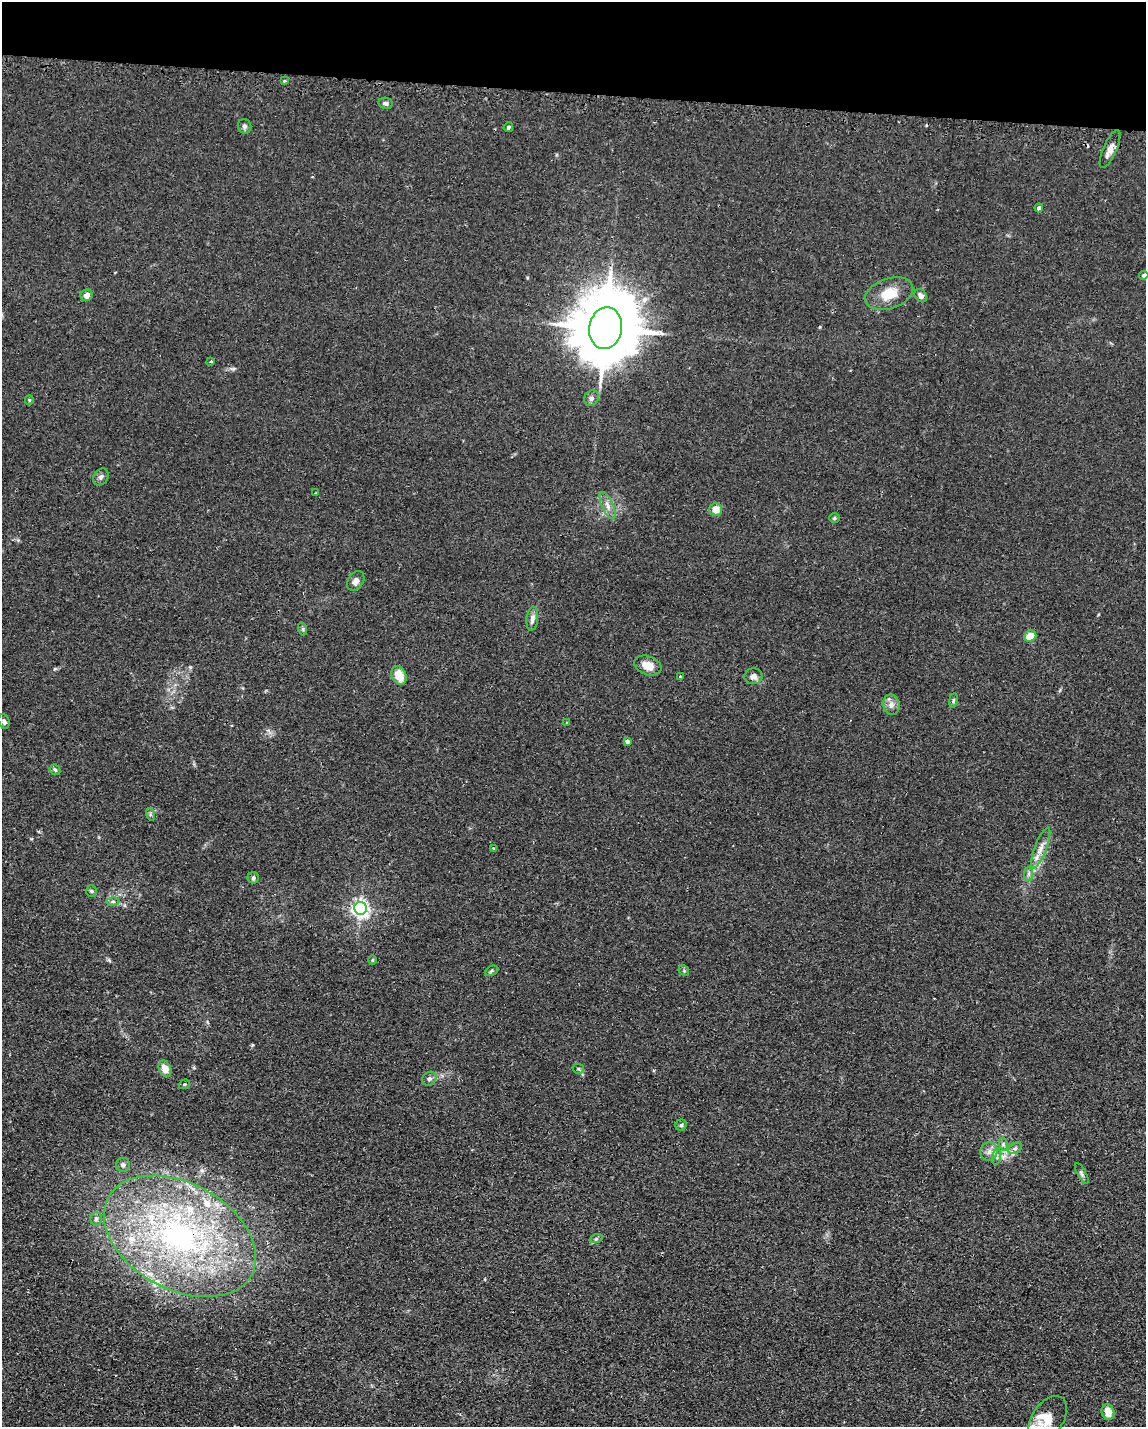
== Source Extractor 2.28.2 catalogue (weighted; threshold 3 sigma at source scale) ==
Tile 2 of 4 x 3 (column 2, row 1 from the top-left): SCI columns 1336-2479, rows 3188-4612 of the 4785 x 4757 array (HDU 1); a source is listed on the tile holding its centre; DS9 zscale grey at full resolution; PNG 1148 x 1429 px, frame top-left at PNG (2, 2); each listed source drawn as its Kron ellipse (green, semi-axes under 4 px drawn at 4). Shown black and unused: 6% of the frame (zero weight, under 2 of 3 exposures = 3% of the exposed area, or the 3 px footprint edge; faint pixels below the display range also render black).
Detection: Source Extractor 2.28.2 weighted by HDU 2 'WHT'; one run over the whole footprint, this tile lists its part. Background 0.0399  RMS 0.0053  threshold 0.0239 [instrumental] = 3 sigma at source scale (4.5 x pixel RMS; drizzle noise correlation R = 1.50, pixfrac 1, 0.05/0.05 arcsec/px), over >= 5 px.
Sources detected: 69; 2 cosmic-ray / hot-pixel residue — neither listed nor drawn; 7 inside a brighter listed object's ellipse — not listed separately; the other 60 listed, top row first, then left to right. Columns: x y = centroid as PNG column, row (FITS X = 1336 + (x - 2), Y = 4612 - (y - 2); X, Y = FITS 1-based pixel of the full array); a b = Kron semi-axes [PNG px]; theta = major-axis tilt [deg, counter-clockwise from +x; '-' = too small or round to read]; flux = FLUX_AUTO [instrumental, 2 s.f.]
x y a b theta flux
284 81 3 3 - 1.2
385 103 7 5 -12 1.4
244 126 7 6 - 1.5
508 127 5 4 - 1.1
1110 149 20 6 66 4.1
1039 208 4 4 - 1.5
1144 275 4 4 - 1.1
889 294 25 15 19 11
87 295 6 5 - 3.1
921 296 7 5 -52 2.3
605 328 21 16 80 4800
211 362 3 3 - 0.87
591 398 8 7 - 1.7
29 400 5 4 - 0.61
101 477 9 7 54 1.7
315 493 3 2 - 0.39
608 505 15 5 -66 3.2
716 509 6 6 - 6
835 518 5 5 - 0.77
356 581 10 7 58 2.4
532 619 12 6 83 2.8
303 629 6 4 -72 0.76
1030 636 6 5 - 8.6
648 665 14 9 -20 6.5
399 675 10 7 -66 8.6
680 676 3 3 - 2.1
754 676 9 8 - 2.5
953 700 7 3 81 0.79
891 705 10 8 -78 3
4 721 8 5 -71 1.3
567 723 3 3 - 2.1
627 741 4 4 - 1.9
55 770 6 4 -43 0.91
150 814 6 4 -73 0.87
494 848 3 3 - 0.53
1041 848 22 6 69 4.9
1028 874 7 4 90 1.2
253 878 6 5 - 1
91 891 5 5 - 0.79
113 902 6 4 0 1.1
360 908 6 6 - 200
373 960 5 3 - 0.55
492 971 7 4 25 0.84
684 971 6 4 -47 0.7
165 1069 8 6 -65 6.3
578 1069 5 5 - 0.8
429 1079 7 6 - 1.4
184 1084 6 4 20 0.67
681 1125 5 5 - 1
1003 1144 6 4 -73 0.98
1015 1148 7 5 28 1.3
989 1151 9 8 - 2.9
997 1157 8 4 82 1.3
123 1165 7 7 - 1.6
1082 1174 12 4 -61 1.2
96 1219 6 5 - 1.1
180 1236 81 53 -28 160
596 1239 6 4 20 0.91
1108 1412 8 6 -77 6.4
1048 1419 25 15 56 10
Overlapping masked pixels (flux is a lower limit): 1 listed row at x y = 180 1236
Isophote crosses this tile's border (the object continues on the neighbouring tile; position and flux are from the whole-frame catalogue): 2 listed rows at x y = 1144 275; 1048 1419